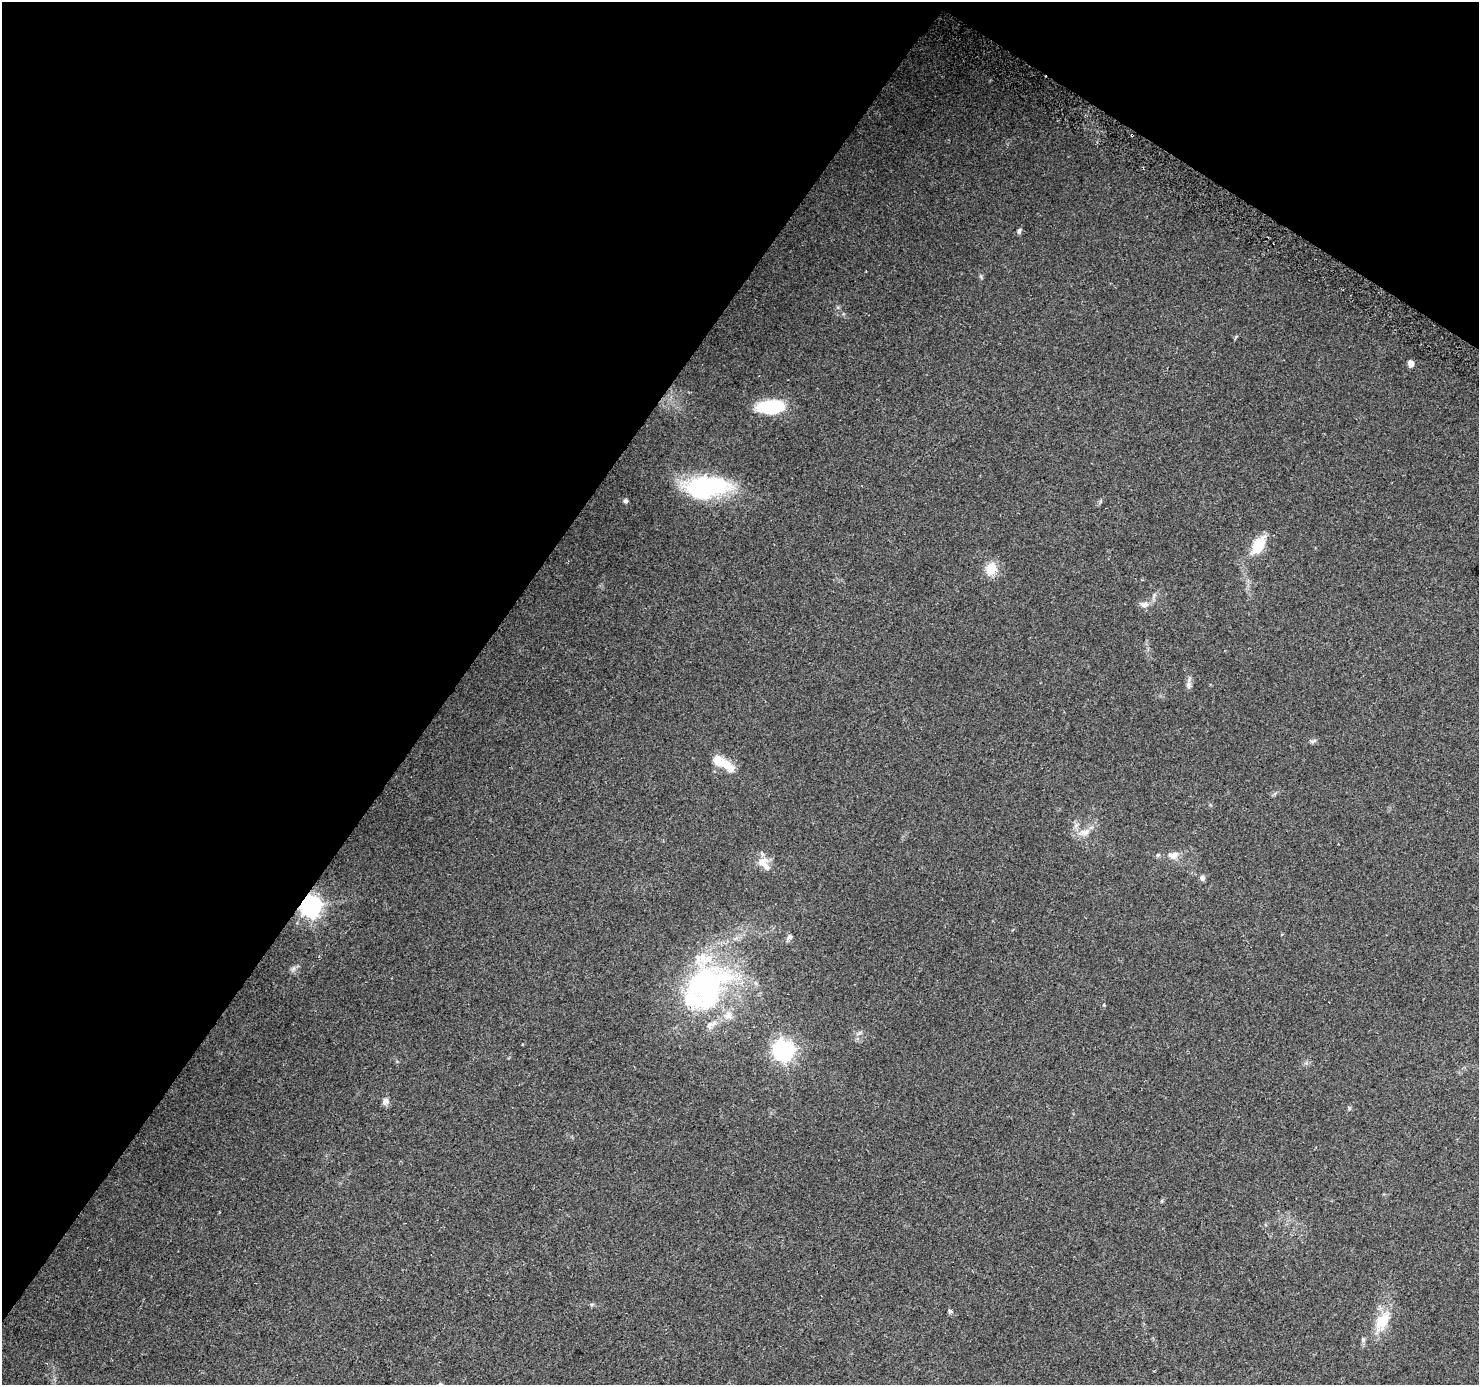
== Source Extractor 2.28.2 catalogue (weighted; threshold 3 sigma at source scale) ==
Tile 2 of 4 x 4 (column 2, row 1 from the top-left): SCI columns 1504-2980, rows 4429-5811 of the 5951 x 6026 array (HDU 1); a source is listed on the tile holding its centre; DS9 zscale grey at full resolution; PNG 1481 x 1387 px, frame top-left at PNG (2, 2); no overlay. Shown black and unused: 35% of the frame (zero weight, under 2 of 3 exposures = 2% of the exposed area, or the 3 px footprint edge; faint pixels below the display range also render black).
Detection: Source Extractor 2.28.2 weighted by HDU 2 'WHT'; one run over the whole footprint, this tile lists its part. Background 0.0976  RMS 0.0098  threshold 0.0442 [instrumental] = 3 sigma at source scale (4.5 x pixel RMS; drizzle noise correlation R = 1.50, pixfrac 1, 0.0396/0.0396 arcsec/px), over >= 5 px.
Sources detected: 30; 5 inside a brighter listed object's ellipse — not listed separately; the other 25 listed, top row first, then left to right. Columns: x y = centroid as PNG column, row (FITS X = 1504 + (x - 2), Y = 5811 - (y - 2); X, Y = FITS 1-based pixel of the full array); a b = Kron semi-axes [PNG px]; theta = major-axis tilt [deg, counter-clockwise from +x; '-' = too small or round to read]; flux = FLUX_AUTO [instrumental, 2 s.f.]
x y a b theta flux
1132 135 3 2 - 1.2
1019 231 8 5 69 2
1411 363 6 5 - 6.3
770 407 23 11 2 59
706 487 47 22 6 110
625 501 6 5 - 2
1258 546 21 11 61 25
991 569 16 13 76 15
1144 604 12 7 -5 4.5
1188 685 9 7 -89 3.4
723 763 31 11 -30 20
1076 825 7 4 19 2
1084 832 15 9 20 8.5
1173 855 14 10 11 6.9
762 861 12 10 16 10
1202 878 7 6 - 3.1
311 906 7 7 - 600
789 937 8 6 30 2.8
293 969 7 5 45 2.5
706 985 69 53 77 200
784 1050 8 7 - 510
385 1101 9 7 71 4
1349 1108 5 5 - 1.3
950 1311 4 3 - 5
1382 1322 28 16 55 23
Overlapping masked pixels (flux is a lower limit): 2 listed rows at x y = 1132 135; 311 906